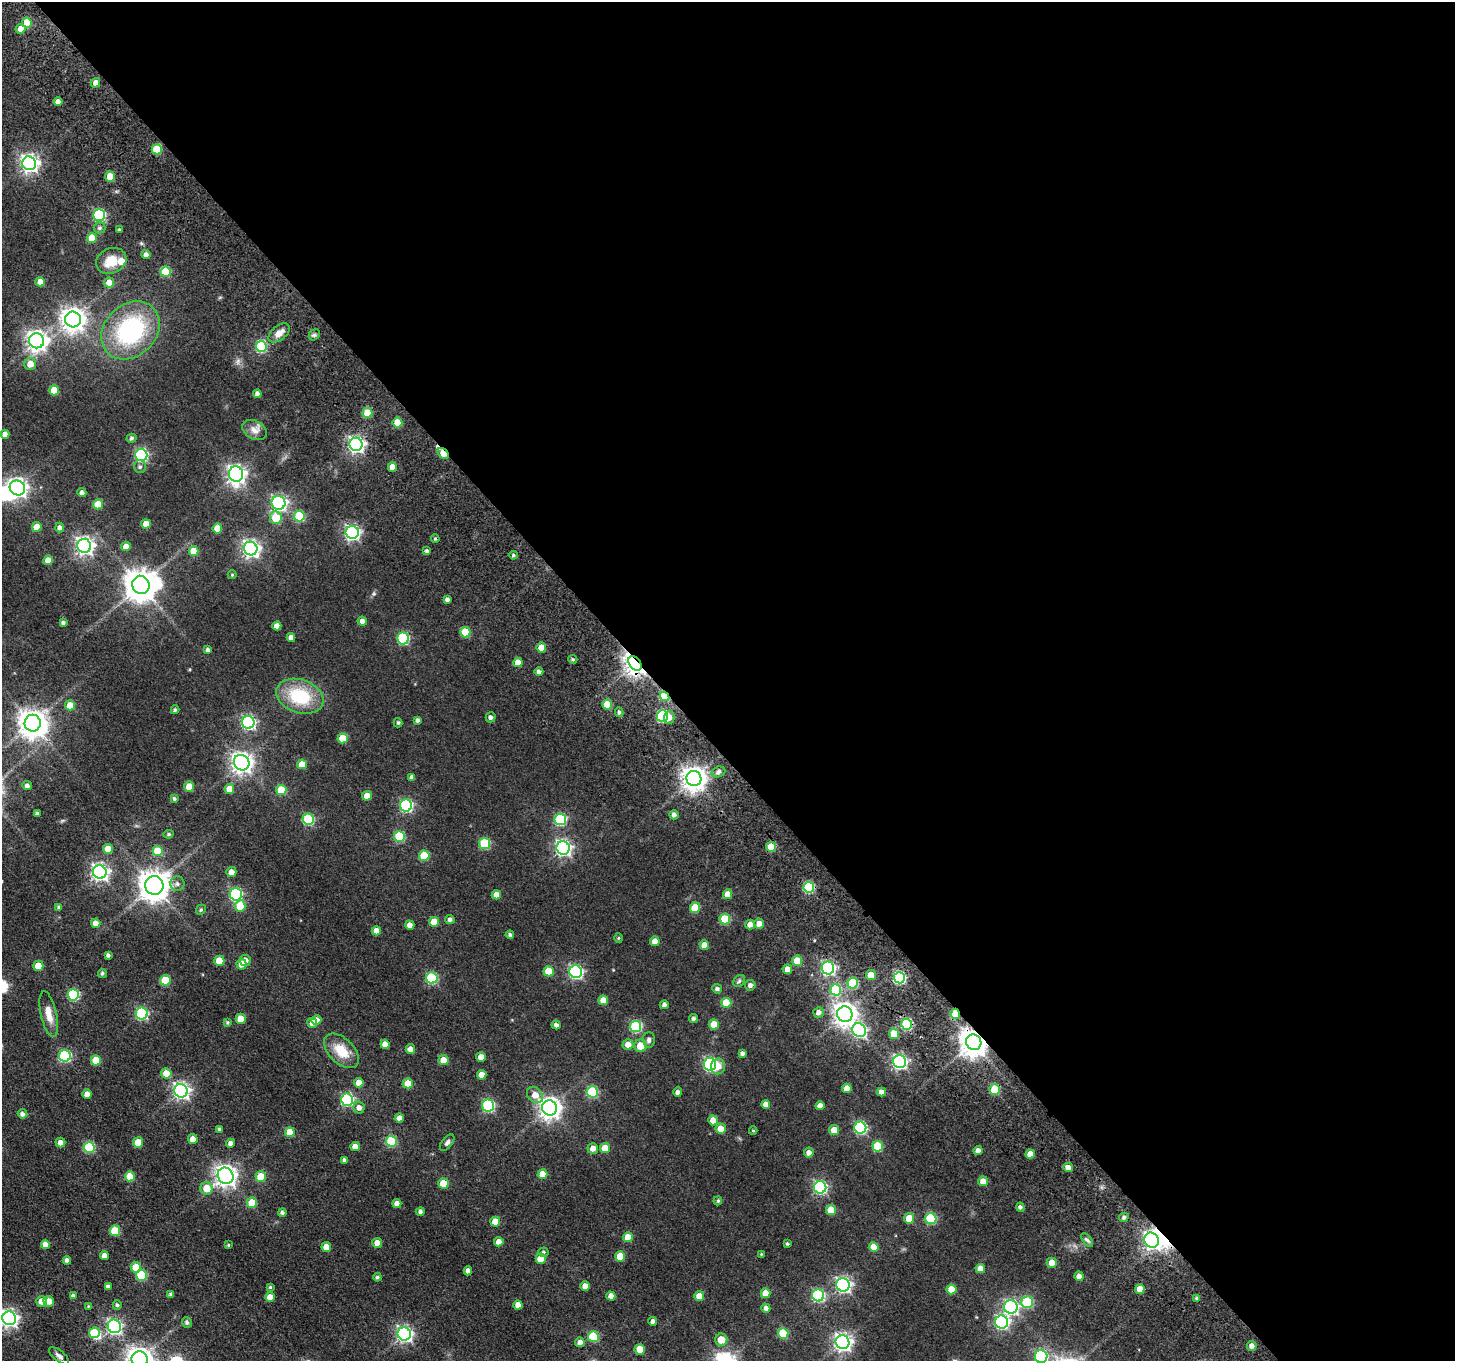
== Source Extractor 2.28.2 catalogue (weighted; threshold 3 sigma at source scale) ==
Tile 8 of 4 x 4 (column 4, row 2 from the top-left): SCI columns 4600-6052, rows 3214-4572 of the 6293 x 6288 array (HDU 1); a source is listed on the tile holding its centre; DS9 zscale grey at full resolution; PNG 1457 x 1363 px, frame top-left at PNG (2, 2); each listed source drawn as its Kron ellipse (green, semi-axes under 4 px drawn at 4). Shown black and unused: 55% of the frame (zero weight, under 3 of 5 exposures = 11% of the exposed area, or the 3 px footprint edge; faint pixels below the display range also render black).
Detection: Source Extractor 2.28.2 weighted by HDU 2 'WHT'; one run over the whole footprint, this tile lists its part. Background 0.0698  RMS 0.0095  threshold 0.0427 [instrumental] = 3 sigma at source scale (4.5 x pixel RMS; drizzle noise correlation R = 1.50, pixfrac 1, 0.05/0.05 arcsec/px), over >= 5 px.
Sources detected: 319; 5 inside a brighter object's white glare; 1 cosmic-ray / hot-pixel residue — neither listed nor drawn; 1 inside a brighter listed object's ellipse — not listed separately; the other 312 listed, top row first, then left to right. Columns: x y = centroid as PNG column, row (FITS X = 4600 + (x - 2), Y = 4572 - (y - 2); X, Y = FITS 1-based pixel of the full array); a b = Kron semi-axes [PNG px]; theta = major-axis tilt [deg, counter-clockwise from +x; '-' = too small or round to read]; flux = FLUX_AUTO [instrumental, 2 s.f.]
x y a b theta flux
27 23 5 5 - 18
20 29 5 5 - 5.2
96 83 5 4 - 4.6
58 101 4 4 - 4.4
157 149 5 5 - 30
29 163 7 6 - 340
110 177 5 5 - 20
99 215 6 6 - 96
99 228 6 6 - 2.1
119 230 3 3 - 1.7
92 238 5 5 - 19
146 255 4 4 - 3.6
111 261 16 12 25 15
165 272 5 5 - 33
40 282 5 4 - 8
109 282 5 5 - 8.3
73 319 8 7 - 720
131 330 32 25 44 100
279 333 12 7 39 6.5
314 335 6 4 43 1.8
37 341 7 7 - 470
261 346 5 5 - 66
30 364 6 6 - 9.3
54 390 5 5 - 18
257 394 4 4 - 3.1
367 413 5 5 - 22
397 422 5 5 - 17
254 430 13 9 -30 6
5 434 4 4 - 4.4
132 438 5 4 - 1.8
356 444 6 6 - 270
443 453 6 4 -45 16
141 455 6 6 - 120
140 467 6 6 - 2
392 467 4 4 - 9.8
236 474 7 7 - 360
17 488 8 7 - 390
82 492 4 4 - 3.1
279 503 7 7 - 190
98 504 5 5 - 19
299 516 5 5 - 42
276 518 6 6 - 20
146 524 5 4 - 8.2
37 527 5 5 - 11
60 528 5 4 - 3.2
217 528 5 5 - 13
352 532 6 6 - 200
435 539 4 3 - 1.2
84 546 7 6 - 330
126 546 5 4 - 6.3
251 548 7 6 - 320
193 551 5 5 - 13
427 551 4 4 - 2.3
513 555 4 4 - 1.5
48 560 5 4 - 7.5
232 575 4 4 - 0.92
141 585 9 8 - 1400
447 599 4 4 - 2.6
362 621 5 4 - 4.4
63 623 4 3 - 2.1
277 626 4 4 - 5.7
465 632 5 5 - 29
291 638 4 4 - 5.5
403 638 6 6 - 76
541 648 5 5 - 14
208 650 4 4 - 2.9
573 659 4 4 - 1.5
518 662 5 4 - 9.7
635 663 8 5 -49 650
539 672 4 4 - 2.6
300 696 24 16 -18 46
664 696 5 4 - 36
70 705 5 5 - 13
607 705 5 5 - 21
175 710 4 4 - 1.7
619 712 5 4 - 1.8
662 716 6 5 - 81
491 717 5 5 - 2.3
669 717 6 5 - 6.7
417 720 4 3 - 2.1
248 722 6 6 - 150
33 723 8 8 - 1100
398 723 4 3 - 1.4
343 738 5 5 - 20
242 763 8 7 - 500
302 764 5 5 - 13
718 772 7 5 19 2.6
412 777 4 4 - 3.6
694 779 8 7 - 820
27 785 5 4 - 3
189 787 5 5 - 14
229 789 5 5 - 12
281 790 5 5 - 25
367 796 5 4 - 10
174 799 4 3 - 1.7
406 806 6 6 - 110
37 813 4 3 - 2.2
674 815 4 4 - 3.2
308 819 6 5 - 63
560 819 6 6 - 73
169 834 5 4 - 1.4
399 836 5 5 - 47
485 843 5 5 - 48
771 847 5 5 - 17
563 848 7 6 - 230
108 849 5 5 - 11
157 851 5 5 - 23
424 856 5 5 - 32
100 872 7 6 - 280
231 872 5 5 - 5.9
177 884 7 7 - 3.1
154 885 9 9 - 1200
809 887 5 5 - 58
236 894 6 6 - 100
728 894 5 4 - 11
496 895 4 4 - 7.9
240 906 5 5 - 19
59 907 4 3 - 1.5
695 907 5 5 - 24
201 910 5 4 - 1.3
450 919 5 4 - 2.5
725 919 5 5 - 34
434 922 5 5 - 11
96 923 5 4 - 5.8
750 924 5 4 - 5.6
759 924 5 5 - 6.4
410 925 4 4 - 4.9
376 931 4 4 - 6.6
510 935 4 4 - 2.1
618 938 5 3 - 0.91
655 941 5 5 - 7.6
704 945 5 4 - 6.5
108 955 3 3 - 2
245 960 5 5 - 6
219 961 5 5 - 18
797 961 5 5 - 16
242 964 5 5 - 7.5
38 966 5 5 - 16
828 968 6 6 - 170
787 969 5 5 - 6.2
549 971 5 5 - 20
576 972 6 6 - 150
102 973 5 4 - 1.6
871 975 5 5 - 14
432 978 6 5 - 64
899 978 6 5 - 89
165 980 5 5 - 28
739 981 7 5 46 1.8
853 983 5 5 - 47
750 985 5 5 - 3
717 989 5 4 - 2.2
836 990 5 5 - 47
73 995 6 5 - 68
603 1000 5 5 - 9.1
726 1003 5 5 - 21
664 1005 4 4 - 2.8
819 1012 5 5 - 4.2
49 1014 23 8 -77 10
142 1014 6 6 - 87
845 1014 8 7 - 680
955 1014 5 4 - 18
693 1018 4 4 - 2
241 1019 5 5 - 13
317 1020 5 4 - 5.7
227 1022 4 3 - 1.3
312 1023 5 5 - 5.6
714 1024 5 5 - 15
907 1024 5 5 - 64
556 1025 4 4 - 3.2
636 1026 5 5 - 67
859 1030 7 6 - 150
894 1034 5 5 - 17
649 1040 7 6 - 2.7
974 1042 8 7 - 1100
385 1044 4 4 - 5.8
628 1044 5 5 - 7.2
640 1046 6 6 - 14
410 1049 5 5 - 4.8
341 1051 21 12 -45 20
742 1053 4 4 - 2.5
65 1056 6 6 - 93
481 1057 5 4 - 8.8
96 1060 5 5 - 20
443 1060 5 5 - 11
899 1062 6 6 - 190
710 1064 6 6 - 140
718 1066 8 7 - 8.2
166 1073 5 5 - 16
482 1075 5 4 - 8.2
359 1083 5 5 - 7
408 1083 5 5 - 13
847 1088 4 4 - 8
995 1089 5 5 - 34
181 1091 7 6 - 270
592 1092 5 5 - 51
678 1092 4 4 - 3
881 1092 5 4 - 4.8
87 1094 4 4 - 5.7
535 1095 9 6 -45 9.4
347 1100 6 6 - 94
766 1104 4 4 - 5.3
488 1106 6 6 - 100
820 1106 4 4 - 5.6
359 1107 6 5 - 4.8
549 1108 8 7 - 560
23 1114 5 4 - 3
399 1118 4 4 - 5.9
713 1120 5 5 - 10
860 1128 6 6 - 100
219 1129 4 4 - 1.7
721 1129 5 5 - 11
834 1130 5 5 - 9.7
753 1131 4 4 - 0.94
290 1132 5 5 - 13
193 1139 5 5 - 6.3
391 1141 5 5 - 40
60 1142 5 5 - 4.6
138 1142 5 5 - 17
230 1143 4 4 - 3.4
447 1143 10 5 52 2.4
878 1146 5 5 - 29
89 1147 5 5 - 52
355 1147 5 4 - 8.6
593 1148 5 5 - 6.4
605 1148 5 5 - 12
978 1151 4 4 - 5.8
809 1153 5 4 - 4.7
1030 1154 4 4 - 9
345 1160 4 4 - 2.5
1068 1167 4 4 - 6.5
542 1174 5 5 - 13
130 1176 5 5 - 16
226 1176 8 7 - 540
261 1177 5 5 - 22
983 1181 5 5 - 8.4
443 1183 5 5 - 19
820 1187 6 6 - 130
206 1188 6 6 - 14
718 1201 4 3 - 1.1
252 1203 5 5 - 17
397 1204 4 4 - 6
1020 1207 4 4 - 2.2
831 1210 5 5 - 16
420 1211 4 4 - 2.2
282 1213 4 4 - 2.1
1124 1217 5 4 - 2.1
909 1218 5 5 - 16
931 1219 5 5 - 54
495 1222 5 5 - 12
115 1231 5 5 - 27
628 1237 5 5 - 13
1087 1240 8 4 -52 2
1151 1240 7 7 - 270
499 1242 5 4 - 5.5
377 1243 5 5 - 6.2
45 1244 4 4 - 5.5
787 1244 4 4 - 1.3
228 1245 4 3 - 0.94
326 1247 5 5 - 7.9
874 1247 5 5 - 13
543 1252 5 4 - 1.4
761 1254 4 4 - 0.75
104 1256 4 4 - 5.2
620 1256 5 5 - 19
541 1259 5 5 - 12
67 1260 4 4 - 3.1
1052 1263 5 5 - 8.2
136 1267 5 5 - 15
980 1269 5 4 - 8
468 1271 4 4 - 4.5
141 1275 5 5 - 41
1079 1276 5 4 - 5
377 1277 4 4 - 1.6
843 1285 7 6 - 230
585 1286 4 4 - 6.6
108 1287 4 4 - 3.7
270 1287 4 4 - 1.2
951 1289 5 5 - 13
1140 1289 5 4 - 9.6
765 1293 5 5 - 9.8
171 1295 4 4 - 2.2
818 1295 6 6 - 88
73 1296 4 4 - 2.8
611 1296 4 4 - 5.6
699 1296 5 5 - 13
270 1297 5 4 - 8.1
1197 1298 4 4 - 1.6
42 1301 5 5 - 8.3
49 1301 5 5 - 7.5
1027 1302 6 6 - 55
117 1305 5 4 - 1.7
518 1305 4 4 - 6.3
88 1306 3 3 - 0.65
1011 1307 7 6 - 190
766 1308 4 4 - 3.5
9 1318 7 6 - 290
653 1321 4 4 - 2.9
187 1322 5 5 - 2.2
1002 1322 6 6 - 140
114 1326 7 6 - 180
94 1333 5 5 - 20
783 1333 5 5 - 32
404 1334 7 6 - 220
593 1337 5 5 - 40
721 1340 6 6 - 13
580 1342 5 5 - 4.5
842 1342 7 7 - 320
1252 1346 5 5 - 4.9
640 1349 5 5 - 17
59 1356 12 5 -40 3
1041 1357 6 6 - 110
140 1360 8 8 - 830
Overlapping masked pixels (flux is a lower limit): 9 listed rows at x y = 356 444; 443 453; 635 663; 664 696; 899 978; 955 1014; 907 1024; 974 1042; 1151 1240
Isophote crosses this tile's border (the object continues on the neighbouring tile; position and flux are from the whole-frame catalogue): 3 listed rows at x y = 9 1318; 1041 1357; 140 1360